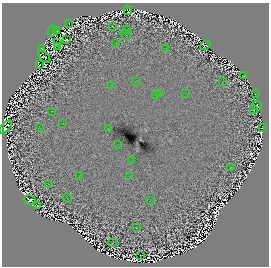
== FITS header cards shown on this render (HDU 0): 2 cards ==
NAXIS1  =                  267
NAXIS2  =                  264

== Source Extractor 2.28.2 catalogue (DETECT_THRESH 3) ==
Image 267 x 264 px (HDU 0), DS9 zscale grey, 1 PNG px = 1 image px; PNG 271 x 268 px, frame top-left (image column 1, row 264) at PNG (2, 3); each listed source drawn as its Kron ellipse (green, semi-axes under 4 px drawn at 4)
Background -0.329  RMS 0.0022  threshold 0.00657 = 3 sigma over >= 5 px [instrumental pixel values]
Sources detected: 152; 107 with non-positive FLUX_AUTO (blend fragments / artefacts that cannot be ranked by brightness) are neither listed nor drawn; the other 45 listed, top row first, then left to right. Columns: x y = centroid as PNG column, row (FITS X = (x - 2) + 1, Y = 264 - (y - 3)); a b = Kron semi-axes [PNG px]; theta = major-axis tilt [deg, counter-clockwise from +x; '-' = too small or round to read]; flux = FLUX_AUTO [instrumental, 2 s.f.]
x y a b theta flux
128 10 5 3 - 96
68 23 2 2 - 200
112 26 3 2 - 88
127 30 3 2 - 73
52 31 6 2 80 190
57 31 2 2 - 160
126 35 6 2 -48 65
66 40 4 3 - 70
57 42 2 2 - 33
116 43 3 2 - 39
205 45 5 2 - 490
57 46 3 2 - 190
42 48 4 3 - 310
166 49 2 2 - 49
44 57 7 3 -46 150
39 65 2 2 - 17
244 76 3 2 - 340
135 82 3 2 - 28
222 82 4 2 - 39
111 86 3 2 - 35
185 93 3 2 - 26
160 94 3 2 - 21
255 94 3 2 - 240
155 95 3 2 - 21
257 106 5 3 - 250
254 109 4 2 - 84
52 111 2 2 - 10
63 124 2 2 - 16
5 127 8 4 44 1800
39 128 2 2 - 36
263 128 3 2 - 270
108 129 3 2 - 92
117 145 2 2 - 42
131 161 2 2 - 11
230 168 3 2 - 86
80 175 3 2 - 19
129 176 2 2 - 13
49 185 4 2 - 37
67 198 4 2 - 10
30 200 6 4 -11 550
151 201 3 2 - 8.7
37 206 2 2 - 600
136 227 3 2 - 82
112 243 4 2 - 28
141 255 4 2 - 29
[107 non-positive-flux detections neither listed nor drawn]